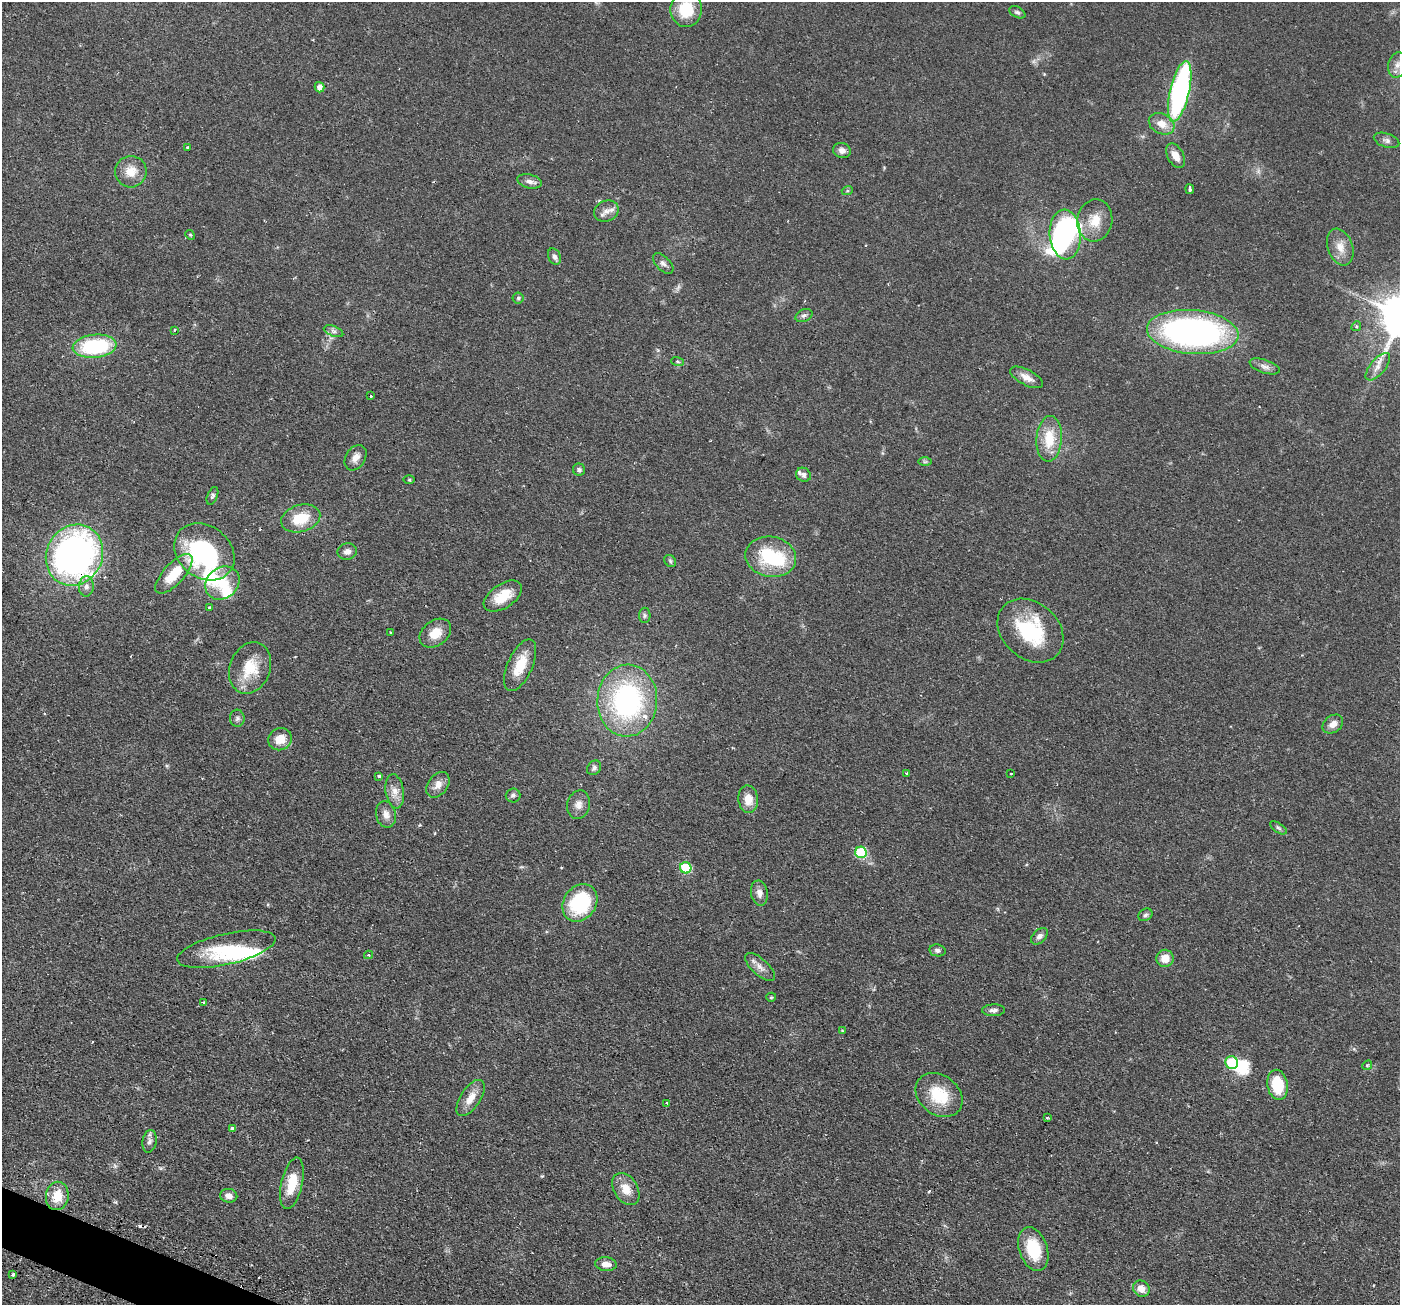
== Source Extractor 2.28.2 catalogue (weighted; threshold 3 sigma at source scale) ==
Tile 7 of 4 x 4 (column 3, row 2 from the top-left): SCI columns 2839-4236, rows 2779-4081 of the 5676 x 5691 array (HDU 1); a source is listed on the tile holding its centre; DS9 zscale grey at full resolution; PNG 1402 x 1307 px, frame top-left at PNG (2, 2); each listed source drawn as its Kron ellipse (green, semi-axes under 4 px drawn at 4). Shown black and unused: <1% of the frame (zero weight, under 2 of 3 exposures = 4% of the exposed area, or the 3 px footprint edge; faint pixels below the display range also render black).
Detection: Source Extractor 2.28.2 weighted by HDU 2 'WHT'; one run over the whole footprint, this tile lists its part. Background 0.0608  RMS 0.0049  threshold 0.0219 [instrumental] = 3 sigma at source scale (4.5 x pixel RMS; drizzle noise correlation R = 1.50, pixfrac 1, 0.05/0.05 arcsec/px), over >= 5 px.
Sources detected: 117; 1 too faint to see at this stretch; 7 inside a brighter object's white glare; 2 cosmic-ray / hot-pixel residue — neither listed nor drawn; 3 inside a brighter listed object's ellipse — not listed separately; the other 104 listed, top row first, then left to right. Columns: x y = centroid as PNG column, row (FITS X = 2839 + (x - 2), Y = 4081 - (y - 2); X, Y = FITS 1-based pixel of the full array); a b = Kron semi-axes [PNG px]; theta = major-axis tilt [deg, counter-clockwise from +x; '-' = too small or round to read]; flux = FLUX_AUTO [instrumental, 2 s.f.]
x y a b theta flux
686 9 18 15 -89 16
1017 12 9 5 -28 1.1
1398 65 13 9 75 3.9
319 87 5 5 - 2.8
1180 91 31 9 77 110
1162 124 13 10 -28 5.6
1386 140 13 7 -18 1.9
188 147 3 3 - 1.1
842 150 9 7 -18 2.4
1176 156 13 8 -61 4.5
131 172 16 15 - 7.3
529 181 12 7 -14 2.4
1190 189 5 3 - 1.4
847 191 5 3 - 0.54
606 211 12 10 22 3.4
1095 220 21 17 81 9.8
1065 234 25 15 -86 59
190 235 5 4 - 0.54
1340 247 19 12 -71 6
554 257 8 6 -65 1.8
663 264 13 6 -46 1.9
518 298 5 5 - 0.85
804 315 9 6 24 1.3
1356 326 5 4 - 0.81
174 330 3 2 - 0.82
334 331 10 5 -21 1.5
1193 332 46 22 -5 180
95 346 22 11 5 44
677 361 6 3 -19 0.52
1265 366 15 6 -18 2.3
1378 367 17 7 50 3.7
1027 377 18 8 -28 4
371 396 2 2 - 0.32
1049 439 23 12 86 13
356 458 14 9 58 3.3
925 462 7 4 0 0.75
579 470 6 6 - 1.2
803 475 8 6 -36 1.6
409 480 6 4 0 0.5
212 496 9 5 67 1.1
301 518 20 13 16 14
204 552 32 26 -38 69
347 552 10 8 11 2.4
74 555 31 28 61 180
771 557 25 20 -11 29
670 561 6 5 - 0.82
174 574 25 10 47 14
222 583 18 15 40 10
86 586 10 7 85 2.2
503 596 21 12 34 11
209 608 4 3 - 1
645 615 7 5 90 1.1
1030 631 36 28 -41 34
391 632 3 3 - 0.72
435 633 17 12 37 7.2
520 665 28 12 66 11
250 668 26 20 69 15
627 701 36 30 86 88
237 718 8 7 - 1.5
1333 724 11 8 37 3.5
280 739 12 11 - 6.4
594 768 8 6 44 1.3
907 773 4 3 - 1.1
1011 774 2 2 - 0.32
379 776 3 3 - 1
438 785 14 9 53 3.9
395 791 17 9 -82 4.3
513 795 7 7 - 1.2
748 799 14 10 -86 6.2
578 805 14 11 74 3.7
386 815 13 10 -77 3.4
1278 828 9 4 -35 1
861 852 6 5 - 34
686 868 6 5 - 28
759 893 13 8 -81 3
580 903 20 16 55 37
1145 915 7 5 33 1.1
1039 936 10 6 43 1.9
226 949 50 15 13 23
937 950 8 6 -10 1.6
369 955 4 4 - 0.59
1165 958 8 8 - 6.2
760 967 19 8 -42 3.4
771 997 5 4 - 0.61
204 1003 4 3 - 2.3
994 1010 11 6 1 1.9
842 1031 4 4 - 0.44
1232 1063 6 6 - 31
1367 1065 5 4 - 0.62
1277 1085 15 10 -80 17
939 1095 25 19 -37 18
471 1098 21 10 57 6.2
667 1103 3 3 - 3.7
1047 1118 3 3 - 0.59
232 1128 4 3 - 2
149 1141 11 7 81 2
292 1183 26 10 77 11
626 1189 17 11 -58 6.8
57 1196 14 11 80 9.2
229 1196 8 7 - 3.2
1033 1249 23 14 -72 17
606 1264 10 7 -6 3.7
13 1275 3 3 - 1.1
1141 1289 9 7 -44 4.2
Overlapping masked pixels (flux is a lower limit): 1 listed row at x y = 74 555
Isophote crosses this tile's border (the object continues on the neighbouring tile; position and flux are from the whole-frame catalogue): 2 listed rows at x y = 686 9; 1398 65